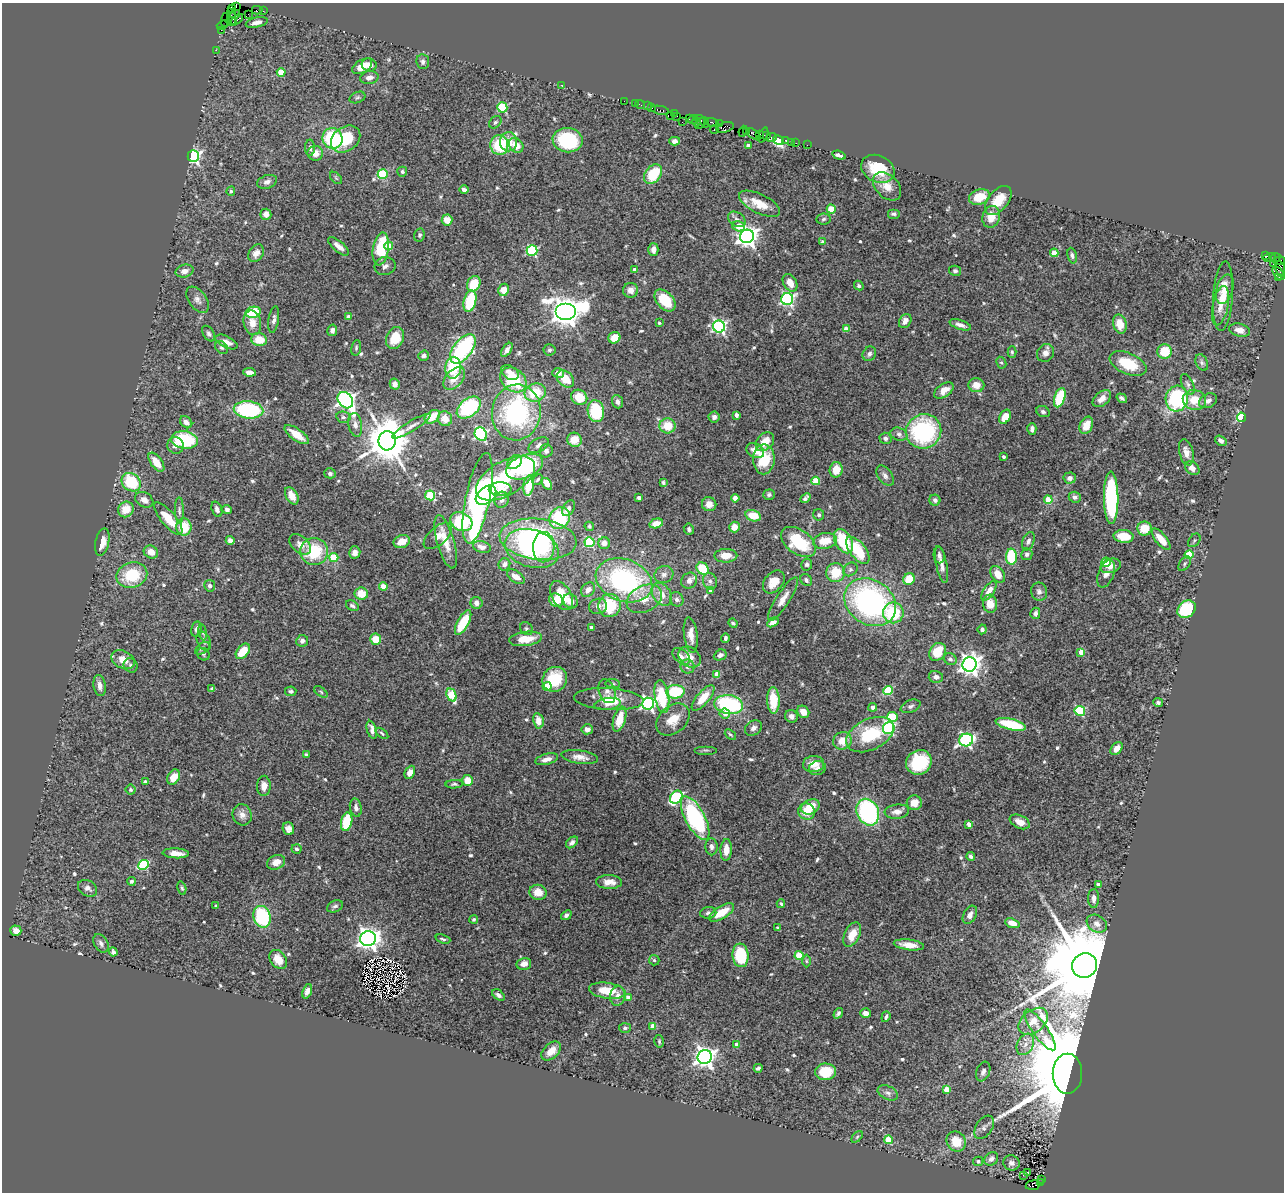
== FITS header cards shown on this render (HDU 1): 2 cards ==
NAXIS1  =                 1282
NAXIS2  =                 1190

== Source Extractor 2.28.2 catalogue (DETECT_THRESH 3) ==
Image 1282 x 1190 px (HDU 1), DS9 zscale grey, 1 PNG px = 1 image px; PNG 1286 x 1194 px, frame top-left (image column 1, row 1190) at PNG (2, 3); each listed source drawn as its Kron ellipse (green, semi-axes under 4 px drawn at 4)
Background 4.37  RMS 0.061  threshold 0.182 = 3 sigma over >= 5 px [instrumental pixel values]
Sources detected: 612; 4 with non-positive FLUX_AUTO (blend fragments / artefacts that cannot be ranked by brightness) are neither listed nor drawn; of the other 608, the 500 brightest by FLUX_AUTO listed and drawn (108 fainter detections omitted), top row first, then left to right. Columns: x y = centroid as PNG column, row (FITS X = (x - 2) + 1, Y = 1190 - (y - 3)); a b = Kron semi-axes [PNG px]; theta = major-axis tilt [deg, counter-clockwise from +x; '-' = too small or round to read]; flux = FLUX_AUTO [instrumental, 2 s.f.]
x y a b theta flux
236 7 4 2 - 880
232 9 4 3 - 730
257 10 5 2 - 400
263 11 2 2 - 82
235 14 5 3 - 360
248 14 2 2 - 120
232 17 9 3 -74 880
237 19 7 4 40 1100
225 20 7 3 82 680
231 22 5 2 - 480
257 22 11 5 13 23
222 25 6 3 20 330
221 30 3 2 - 67
216 50 2 2 - 77
423 62 7 6 - 15
369 65 7 6 - 25
362 66 11 6 30 64
281 72 4 4 - 87
369 78 9 6 10 24
562 85 3 2 - 9.1
357 97 8 5 22 8.6
624 101 2 2 - 110
635 103 2 2 - 96
640 105 5 2 - 280
647 106 2 2 - 220
502 107 5 5 - 240
652 108 2 2 - 180
660 110 9 3 -10 920
674 113 3 3 - 510
670 115 2 2 - 95
677 116 2 2 - 120
689 118 4 2 - 300
693 119 5 3 - 880
701 120 6 3 -43 490
495 122 7 5 44 8.6
682 122 2 2 - 66
696 122 5 3 - 670
704 122 5 2 - 1000
712 122 7 3 -14 1300
700 124 6 3 52 830
719 124 2 2 - 64
725 127 9 5 14 1600
714 129 4 3 - 450
743 131 5 3 - 420
746 131 3 2 - 320
753 134 9 3 -35 1100
760 134 4 2 - 640
763 135 8 3 67 540
767 136 2 2 - 300
332 138 10 10 - 310
771 138 5 3 - 650
346 139 16 12 36 170
568 140 15 12 -9 280
778 140 5 4 - 1300
675 141 5 4 - 16
786 141 4 3 - 580
508 142 9 8 - 66
791 142 2 2 - 81
796 143 2 2 - 160
499 145 10 9 - 170
516 145 8 6 -49 46
748 145 4 3 - 15
807 145 2 2 - 55
310 148 8 5 89 13
315 153 8 7 - 31
839 155 7 3 -18 14
193 156 5 5 - 1000
878 169 17 13 -26 150
402 172 5 5 - 8.4
383 174 5 5 - 270
653 174 11 7 51 160
336 178 7 4 -45 6.9
267 182 10 6 19 19
887 186 16 11 -47 53
464 190 5 4 - 14
231 191 4 4 - 6.7
979 197 11 7 18 91
998 200 17 10 50 81
759 204 22 9 -26 73
831 209 4 4 - 100
266 214 5 5 - 27
894 214 6 5 - 9.3
991 217 11 8 75 53
737 219 9 6 -33 16
823 219 7 5 8 9.3
447 220 5 5 - 54
739 226 6 5 - 69
419 235 7 5 78 8.2
747 236 7 6 - 2800
822 242 4 3 - 8
338 246 13 5 -40 23
389 246 4 4 - 76
381 249 16 8 82 160
532 250 5 5 - 410
653 250 6 5 - 24
256 253 9 7 56 28
1054 253 4 4 - 74
1072 256 8 4 -76 9.7
1265 256 3 3 - 1600
1269 257 6 4 20 310
1275 258 5 3 - 220
1279 261 5 3 - 490
1274 263 4 3 - 120
385 266 10 9 - 18
634 269 4 4 - 10
1280 269 8 5 -81 2000
185 271 9 6 14 26
955 271 6 5 - 8
1278 273 8 4 -53 1100
1279 278 3 3 - 350
790 283 9 6 -60 45
474 284 8 6 62 90
859 286 5 4 - 8
1225 289 15 8 73 34
504 290 6 5 - 51
631 290 7 7 - 31
1223 296 35 10 86 88
787 299 6 6 - 780
197 300 15 8 -54 26
665 300 13 8 -48 120
470 301 11 6 76 170
1220 306 20 7 78 49
253 312 8 5 12 170
565 312 10 8 0 6500
349 317 4 4 - 44
274 320 13 5 81 16
905 321 7 5 59 28
252 323 12 8 -79 46
659 323 3 3 - 6.4
1120 324 9 6 -75 63
960 325 11 4 -18 22
719 326 6 6 - 800
846 329 4 4 - 42
332 330 6 5 - 17
1239 330 10 6 -14 30
209 334 8 5 -58 11
395 338 11 8 67 99
614 338 6 5 - 58
259 340 8 6 -11 69
227 342 12 5 -26 28
222 348 7 5 -40 9.1
356 348 8 5 81 7.4
463 349 17 9 52 470
507 350 8 4 55 17
550 350 6 5 - 8.5
1164 351 7 7 - 110
1012 352 6 4 -89 6.7
1045 353 9 8 - 24
869 354 7 6 - 14
424 356 5 5 - 13
1202 362 8 6 -66 11
1001 363 6 5 - 7.5
1128 364 19 10 -23 150
453 368 11 8 84 180
249 372 6 4 -9 23
510 372 9 6 -31 36
558 373 6 4 -15 25
454 378 13 8 48 54
565 379 10 7 -43 76
513 380 14 11 -39 200
395 384 5 5 - 19
1188 384 11 5 -65 14
976 385 8 7 - 39
944 390 11 6 34 38
535 393 11 9 13 130
579 397 8 7 - 78
1060 398 10 5 72 190
1122 398 6 4 -36 9.2
1102 399 10 6 40 33
1177 399 13 11 76 420
345 400 9 7 -52 1400
1194 400 12 10 -13 76
1208 401 9 6 29 24
617 402 7 5 -70 17
469 408 14 8 39 330
248 410 15 8 -5 400
596 411 11 8 -81 230
516 412 28 24 82 550
1043 412 7 5 -25 10
737 415 4 4 - 20
343 417 7 5 -13 9.7
432 417 8 5 36 76
714 417 5 5 - 15
1005 417 7 5 60 48
1241 417 5 4 - 420
445 419 7 7 - 48
186 422 7 5 -45 20
355 425 12 6 -80 22
1086 425 9 6 65 59
411 426 22 5 31 24
667 426 8 7 - 86
1032 429 6 4 90 15
924 431 18 17 - 490
481 434 7 6 - 600
899 434 8 6 -20 14
297 435 14 6 -35 69
885 438 6 5 - 11
184 440 13 8 -7 260
574 440 7 7 - 64
387 441 9 9 - 17000
1221 441 6 4 -36 14
765 442 10 8 48 59
175 445 8 8 - 21
539 445 11 7 29 17
546 451 7 6 - 14
755 451 9 7 -30 36
1186 452 13 7 -76 32
1004 457 3 3 - 12
764 459 15 10 89 150
156 462 11 5 -54 58
514 462 8 6 45 67
525 467 19 11 22 430
1192 468 8 6 -39 25
836 470 8 6 78 57
330 473 6 5 - 11
885 476 11 7 -54 16
505 478 33 17 30 230
1070 478 6 5 - 20
538 480 6 3 45 6.4
816 481 4 4 - 110
131 482 10 8 -39 190
663 482 3 3 - 6.7
547 484 7 4 -56 41
529 486 10 5 82 100
500 489 11 7 0 60
430 495 5 4 - 180
486 495 12 8 41 280
769 495 6 5 - 9.3
292 496 9 5 -61 45
1075 497 6 5 - 13
478 498 46 12 78 1300
639 498 4 3 - 21
735 498 4 4 - 18
805 498 6 3 43 10
1111 498 26 7 -89 530
144 500 10 7 -32 25
502 500 8 7 - 20
935 500 5 5 - 12
1048 500 4 4 - 82
709 504 7 7 - 34
568 508 8 5 57 15
126 509 8 7 - 63
217 509 8 5 -70 17
227 509 5 4 - 14
179 510 13 4 -89 12
819 515 5 5 - 8.2
753 516 8 5 -15 77
168 518 20 7 -50 84
560 518 11 10 - 280
461 522 11 9 -27 260
656 523 7 4 15 47
589 526 5 4 - 7
184 527 8 7 - 100
734 527 5 5 - 43
1144 528 7 7 - 83
689 529 5 5 - 9.6
438 536 17 9 41 51
1124 536 10 6 -4 93
538 539 39 20 -7 720
1161 539 13 5 -51 55
230 540 4 4 - 17
1194 540 7 5 50 7.1
402 541 8 6 23 50
825 541 12 7 11 78
843 541 13 8 -61 190
1028 541 10 6 67 16
102 542 14 6 78 43
446 542 27 8 -74 65
590 542 5 5 - 280
799 542 20 12 -36 230
604 543 6 5 - 26
300 544 12 8 -40 28
482 547 9 5 -14 25
544 547 15 10 89 130
532 548 28 18 -17 290
858 550 16 8 -52 150
314 551 14 13 - 210
151 552 7 6 - 40
355 552 6 6 - 26
1027 554 6 5 - 12
939 555 8 5 -84 14
1189 555 4 4 - 120
726 556 11 7 1 46
334 557 4 4 - 150
1011 557 8 5 -88 220
1106 562 4 4 - 140
504 564 6 5 - 18
807 564 6 5 - 9.3
942 564 19 5 -78 27
1185 564 8 5 54 9.6
1111 566 10 7 16 30
703 569 7 5 -42 120
850 569 8 6 38 11
836 572 9 9 - 99
664 574 9 8 - 19
998 574 9 6 -56 46
1106 574 14 8 68 26
132 575 16 12 19 170
516 577 10 5 -35 33
909 579 6 5 - 86
624 580 29 21 -20 700
806 580 6 5 - 11
689 581 8 7 - 27
710 581 8 7 - 15
774 582 13 9 49 58
210 586 5 5 - 13
383 587 4 4 - 71
588 590 8 6 49 29
711 590 4 4 - 18
989 591 11 5 56 38
1039 592 9 8 - 17
361 594 7 6 - 65
662 594 12 9 -59 45
562 595 16 9 -60 120
644 599 19 13 27 74
677 599 7 6 - 13
783 599 25 6 57 37
556 600 7 6 - 58
570 601 8 6 -50 25
870 602 27 22 -34 950
477 603 6 6 - 21
990 604 9 7 -78 51
352 606 7 4 -32 9.8
598 606 9 7 11 18
609 606 11 11 - 180
1186 609 10 8 41 220
893 613 10 10 - 190
1035 613 5 5 - 13
463 622 13 5 61 150
773 622 6 4 30 27
733 623 5 3 - 6.7
591 628 3 3 - 17
197 629 8 5 78 12
526 629 7 5 -46 8.5
982 629 5 4 - 13
203 632 8 4 -81 7.5
691 635 18 6 -83 38
725 638 5 3 - 8.8
376 639 5 5 - 71
525 639 16 7 7 79
204 641 10 6 -65 13
302 641 6 5 - 17
202 648 8 5 37 9.4
243 651 9 5 51 90
937 652 10 7 55 98
1081 652 4 4 - 42
203 654 7 6 - 8.5
720 655 6 5 - 15
681 656 10 6 -42 19
690 657 12 9 -38 33
950 659 6 5 - 11
123 660 12 8 -25 51
969 664 7 7 - 2800
131 665 7 6 - 12
687 666 7 7 - 16
717 674 4 4 - 66
936 677 7 6 - 21
555 679 13 12 - 140
613 684 7 4 -5 6.4
100 685 11 6 -80 24
547 686 4 4 - 120
212 689 4 4 - 8.5
888 690 5 4 - 190
291 691 6 5 - 8.2
607 691 12 8 -70 18
321 692 8 4 -37 6.5
675 692 9 6 5 200
451 695 7 4 -67 190
662 696 17 7 -81 200
703 698 16 6 49 74
609 699 35 11 -4 80
773 700 13 6 -88 120
1158 702 5 4 - 8.8
608 704 13 6 9 19
648 704 6 6 - 1100
729 705 14 9 -7 420
911 706 10 6 22 12
873 707 4 4 - 17
1080 711 5 5 - 300
803 712 6 5 - 39
725 713 5 5 - 38
791 716 6 6 - 19
893 717 5 5 - 170
619 719 13 6 74 75
673 719 19 13 41 72
538 721 8 5 -78 38
1011 724 15 5 -14 210
753 728 9 7 36 16
889 728 6 6 - 500
587 729 5 5 - 21
372 730 9 4 -74 26
382 733 7 4 -39 6.7
730 735 6 3 -40 6.4
870 735 25 15 26 210
966 740 7 6 - 890
842 741 9 8 - 57
1116 748 7 5 49 30
706 750 11 2 0 7.2
306 755 4 3 - 8.4
580 757 18 6 -9 34
547 759 11 5 15 27
919 762 13 12 - 240
814 764 10 8 4 51
817 768 8 7 - 19
410 772 7 5 62 25
174 777 8 6 59 51
468 780 5 5 - 52
145 781 3 3 - 7.7
454 784 9 4 3 7.8
264 786 10 7 88 31
131 790 5 5 - 11
676 797 7 5 48 420
914 803 7 7 - 44
810 807 9 7 26 72
356 808 9 6 -79 16
807 811 8 8 - 64
868 812 14 10 -65 560
897 812 12 7 5 28
242 815 11 9 -64 26
695 818 24 9 -62 560
347 822 9 5 78 170
1020 822 10 6 -25 41
969 824 4 4 - 37
288 829 6 5 - 17
572 842 7 4 42 15
711 847 8 6 -87 16
297 849 5 4 - 7.5
726 850 11 5 87 41
176 853 13 5 -3 33
971 856 4 3 - 11
276 862 9 7 22 43
144 865 5 5 - 310
131 881 4 4 - 8.2
609 882 13 7 -1 40
1098 884 4 3 - 19
88 888 10 7 -31 19
182 888 7 4 -75 6.4
538 892 9 7 -16 52
1094 898 9 5 90 22
781 904 4 3 - 6.3
216 906 3 3 - 9.2
335 906 8 5 24 11
722 912 14 6 32 73
708 913 8 6 6 11
566 915 6 4 38 14
970 915 10 6 59 23
262 917 11 8 -73 320
474 919 4 4 - 7
1012 923 7 4 -19 39
1097 924 11 8 -33 31
778 928 3 3 - 8
16 931 5 5 - 35
852 934 13 7 64 61
368 939 8 7 - 2700
443 939 8 3 -19 7.4
101 943 10 6 -59 16
909 945 15 5 -7 46
113 952 4 4 - 14
741 955 12 8 -84 190
799 956 4 4 - 160
278 959 10 7 -51 54
654 960 5 5 - 8.4
806 961 6 4 -89 6.9
524 964 7 5 14 26
1085 965 13 12 - 87000
307 991 7 4 70 21
607 991 18 8 -8 96
498 995 7 4 -40 12
618 996 10 7 81 29
628 998 4 4 - 40
838 1013 6 4 54 8.9
866 1013 5 4 - 31
886 1017 5 3 - 9.2
1033 1021 16 11 39 73
653 1026 4 4 - 52
625 1028 6 4 4 8.3
1040 1030 24 7 -54 48
659 1041 6 4 -76 6.4
737 1044 4 4 - 46
1025 1044 11 8 61 32
551 1051 11 7 42 46
705 1057 7 7 - 2600
758 1068 4 3 - 12
825 1072 10 8 1 100
983 1072 10 6 69 16
1067 1074 20 14 90 50000
947 1089 4 4 - 76
888 1093 11 6 -25 18
984 1127 13 8 55 21
857 1137 7 4 46 6.3
888 1140 4 4 - 150
956 1141 10 9 - 85
991 1159 7 6 - 21
978 1161 5 5 - 11
1011 1163 8 7 - 18
1028 1173 3 3 - 15
1023 1175 3 2 - 7.7
1041 1179 3 2 - 750
1041 1183 3 2 - 450
1033 1185 7 5 8 1400
At the frame edge (FLAGS 8, measured only in part): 1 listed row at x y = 236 7
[108 fainter detections neither listed nor drawn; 4 non-positive-flux detections neither listed nor drawn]